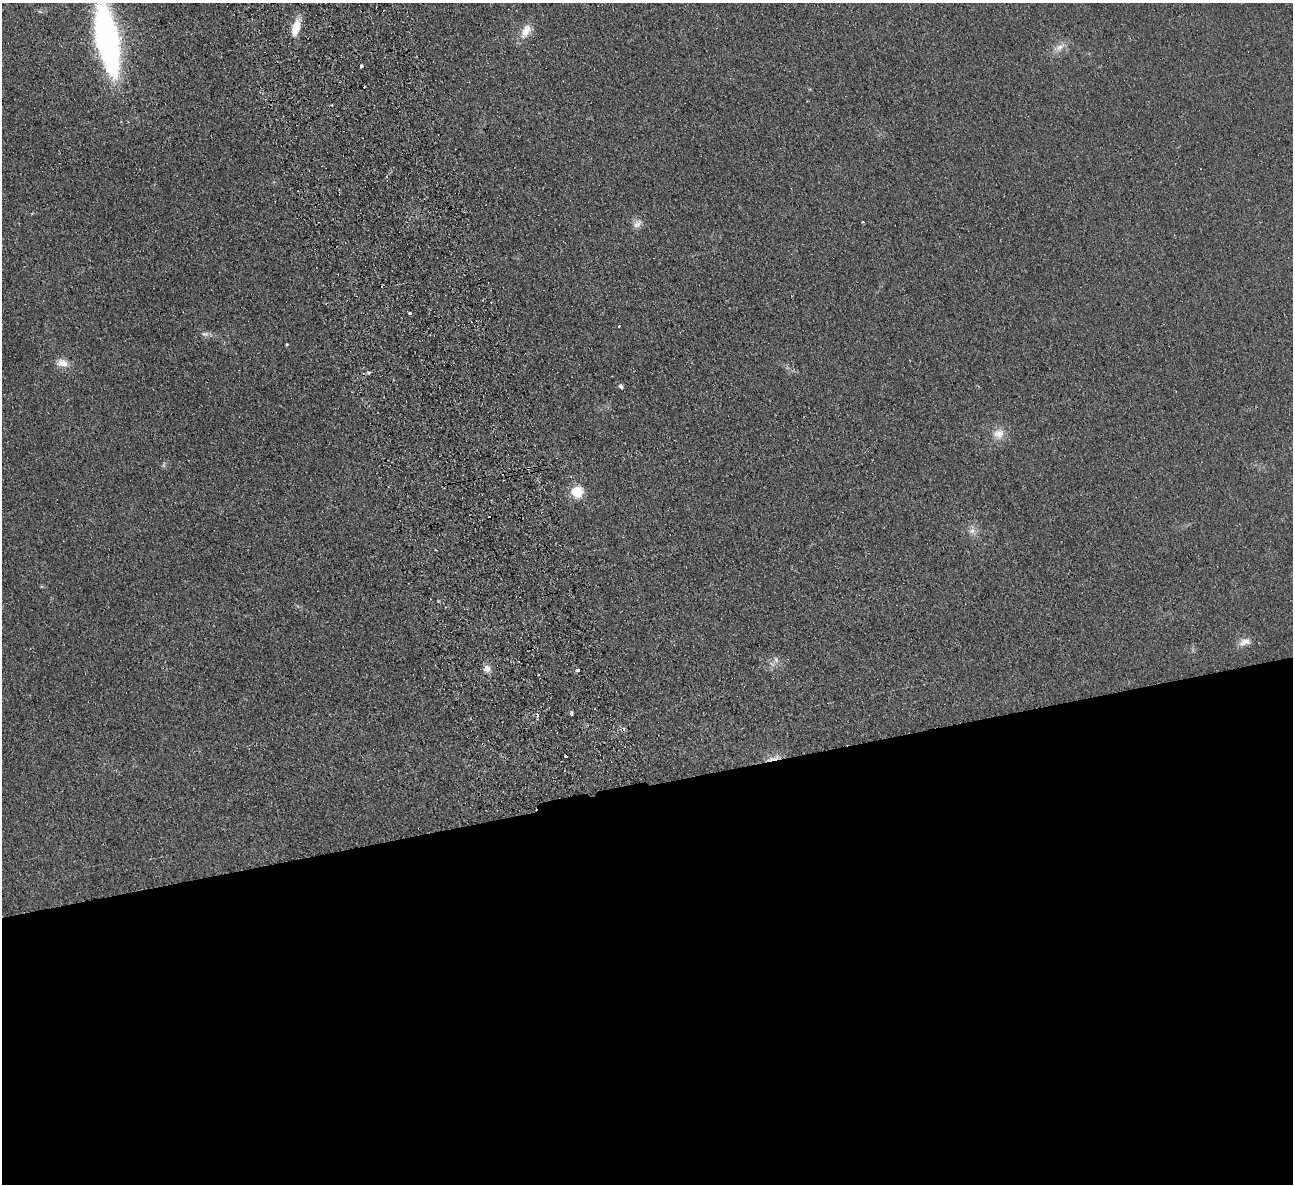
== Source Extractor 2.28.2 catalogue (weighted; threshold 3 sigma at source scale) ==
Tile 15 of 4 x 4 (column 3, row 4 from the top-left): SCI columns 2636-3926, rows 284-1465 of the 5272 x 5176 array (HDU 1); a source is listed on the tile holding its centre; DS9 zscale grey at full resolution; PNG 1295 x 1186 px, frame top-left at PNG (2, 3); no overlay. Shown black and unused: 34% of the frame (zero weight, under 2 of 3 exposures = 3% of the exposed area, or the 3 px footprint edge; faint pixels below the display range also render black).
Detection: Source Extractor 2.28.2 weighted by HDU 2 'WHT'; one run over the whole footprint, this tile lists its part. Background 0.0624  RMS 0.0095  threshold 0.0429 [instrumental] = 3 sigma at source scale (4.5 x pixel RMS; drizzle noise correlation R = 1.50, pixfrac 1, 0.05/0.05 arcsec/px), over >= 5 px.
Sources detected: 27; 4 cosmic-ray / hot-pixel residue — not listed; the other 23 listed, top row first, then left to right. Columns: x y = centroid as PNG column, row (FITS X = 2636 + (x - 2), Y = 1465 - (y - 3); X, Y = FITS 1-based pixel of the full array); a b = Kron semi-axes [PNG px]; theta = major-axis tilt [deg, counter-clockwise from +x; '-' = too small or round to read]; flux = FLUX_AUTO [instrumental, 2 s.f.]
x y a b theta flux
296 27 20 8 75 16
526 31 20 10 60 12
107 38 44 13 -79 480
1060 47 16 8 34 7.8
361 66 3 3 - 1.8
637 224 14 9 42 5.8
410 313 3 3 - 3.7
619 326 3 3 - 1.9
205 334 11 6 -6 3.4
287 344 4 3 - 0.84
62 363 16 10 -14 8.5
369 373 4 4 - 1.4
621 386 5 4 - 2.8
999 434 16 12 2 11
528 468 4 3 - 0.91
577 492 12 12 - 20
972 531 10 7 39 4.6
1245 642 16 9 18 7
776 659 8 6 -69 2.8
487 668 10 8 -61 5.1
578 670 4 3 - 6.3
571 713 4 3 - 1.9
774 758 19 6 17 6.7
Overlapping masked pixels (flux is a lower limit): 2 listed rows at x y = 528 468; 774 758
Isophote crosses this tile's border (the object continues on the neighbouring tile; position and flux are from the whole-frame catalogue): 1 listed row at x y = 107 38